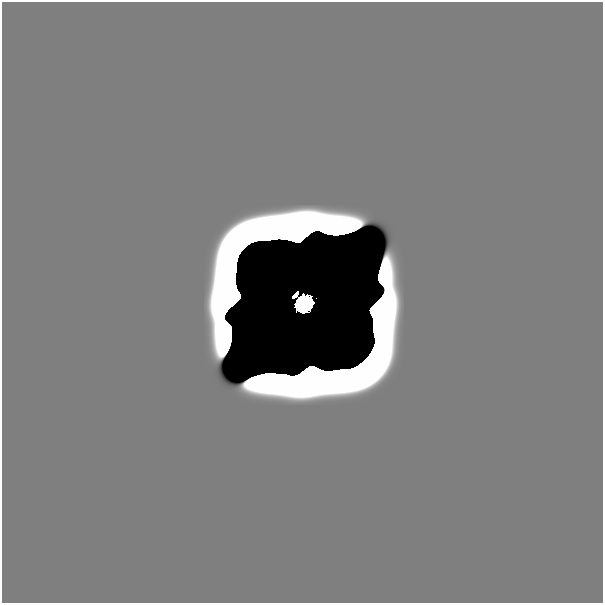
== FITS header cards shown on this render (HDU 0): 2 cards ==
NAXIS1  =                  601
NAXIS2  =                  601

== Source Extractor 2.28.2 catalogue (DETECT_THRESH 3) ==
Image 601 x 601 px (HDU 0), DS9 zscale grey, 1 PNG px = 1 image px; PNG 605 x 605 px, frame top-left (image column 1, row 601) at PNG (2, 2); no overlay
Background 0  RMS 2.6e-36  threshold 7.68e-36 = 3 sigma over >= 5 px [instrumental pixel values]
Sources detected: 6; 5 with non-positive FLUX_AUTO (blend fragments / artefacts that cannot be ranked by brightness) are not listed; the other 1 listed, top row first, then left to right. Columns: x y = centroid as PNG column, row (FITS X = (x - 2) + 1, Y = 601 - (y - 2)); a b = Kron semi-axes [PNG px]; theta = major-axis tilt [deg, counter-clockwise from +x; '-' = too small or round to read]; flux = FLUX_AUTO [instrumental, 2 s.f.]
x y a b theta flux
304 304 13 12 - 14
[5 non-positive-flux detections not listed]